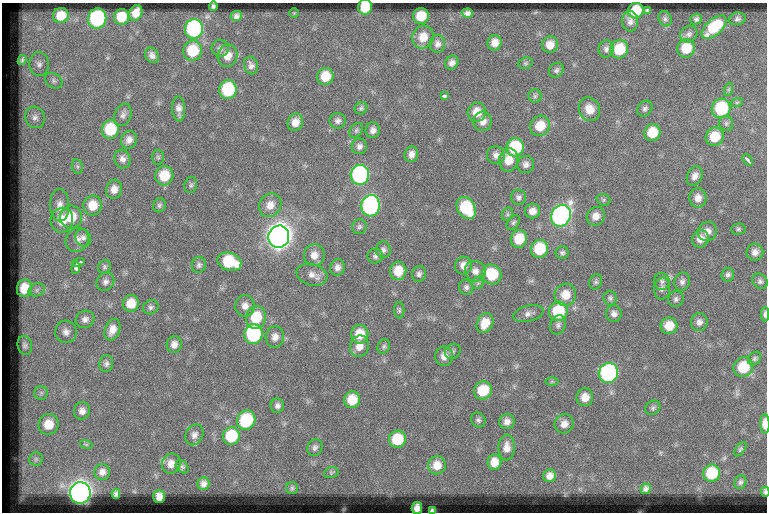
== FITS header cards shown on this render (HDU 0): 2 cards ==
NAXIS1  =                  765
NAXIS2  =                  510

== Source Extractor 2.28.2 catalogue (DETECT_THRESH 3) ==
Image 765 x 510 px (HDU 0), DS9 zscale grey, 1 PNG px = 1 image px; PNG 769 x 514 px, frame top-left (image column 1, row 510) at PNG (2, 3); each listed source drawn as its Kron ellipse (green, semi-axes under 4 px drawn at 4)
Background 56.7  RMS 6.1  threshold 18.4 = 3 sigma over >= 5 px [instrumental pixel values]
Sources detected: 202; all 202 listed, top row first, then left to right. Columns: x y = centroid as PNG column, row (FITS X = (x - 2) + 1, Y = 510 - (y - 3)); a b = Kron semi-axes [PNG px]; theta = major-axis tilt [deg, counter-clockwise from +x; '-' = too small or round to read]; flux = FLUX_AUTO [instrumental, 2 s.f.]
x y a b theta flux
213 6 4 3 - 810
365 7 7 7 - 13000
647 10 4 3 - 730
636 11 8 7 - 15000
136 13 8 6 64 4300
294 13 4 4 - 370
467 13 5 4 - 1500
61 15 8 7 - 7400
236 16 5 5 - 1400
421 16 8 7 - 9600
122 17 8 7 - 8800
97 18 10 9 - 59000
665 19 8 6 -68 1100
696 19 6 5 - 980
737 19 8 6 13 1100
630 21 10 8 -85 2000
714 27 15 8 41 17000
194 29 10 9 - 56000
689 34 9 8 - 1500
423 37 11 10 - 6500
495 43 8 7 - 3700
437 44 9 8 - 2100
550 45 8 8 - 4300
220 48 8 8 - 1400
686 48 9 8 - 11000
606 49 9 7 79 1500
619 49 9 8 - 14000
193 51 10 9 - 15000
152 55 8 6 -57 1700
228 56 11 10 - 4300
22 60 5 4 - 1000
452 63 7 6 - 1900
525 63 7 5 20 690
39 64 12 9 -88 2500
251 65 9 7 -71 1800
556 70 8 6 46 1100
325 76 8 8 - 9200
54 81 9 7 -34 1400
729 89 7 4 71 650
228 90 9 8 - 26000
444 96 4 3 - 1400
535 96 6 6 - 1000
737 102 6 4 19 660
361 108 7 6 - 850
721 108 10 9 - 26000
179 109 12 6 -87 2400
589 109 12 10 -62 5600
645 109 8 7 - 1200
477 112 10 9 - 6200
123 115 11 8 69 2000
35 117 11 10 - 2500
338 121 8 8 - 1600
483 121 10 9 - 3400
295 122 9 7 67 3900
726 123 7 6 - 1100
540 126 11 9 56 8700
110 129 9 8 - 16000
356 130 8 6 50 950
373 130 8 7 - 2100
652 133 8 8 - 10000
715 137 9 8 - 10000
129 140 9 8 - 2600
359 146 8 7 - 1700
515 147 9 8 - 23000
411 154 8 6 75 2600
496 155 9 8 - 2200
158 157 7 6 - 730
122 159 9 8 - 2200
509 160 12 9 83 5600
747 160 6 3 -50 920
526 164 9 8 - 2000
77 166 7 5 -78 950
360 175 10 9 - 80000
164 176 10 9 - 10000
695 176 10 7 65 2700
191 185 8 6 78 980
114 189 9 8 - 3300
518 197 8 7 - 1400
698 198 10 8 -84 3400
603 200 7 5 -20 740
60 205 16 9 -89 3600
93 205 10 9 - 7400
159 205 7 6 - 910
270 205 12 10 56 4300
371 206 10 9 - 94000
466 208 12 8 -61 26000
533 211 8 7 - 3000
507 214 7 5 62 840
561 216 11 9 60 160000
596 216 9 8 - 3700
71 217 11 11 - 10000
62 220 12 11 - 7500
513 223 8 5 51 920
359 227 7 7 - 1200
738 229 7 5 2 850
707 231 10 9 - 3100
279 237 11 10 - 560000
83 238 9 7 -71 1400
519 239 9 8 - 10000
700 239 9 8 - 3800
77 240 13 11 52 3000
539 249 9 8 - 16000
383 250 8 7 - 1500
755 252 8 8 - 2700
562 253 6 6 - 1100
314 255 11 10 - 3900
375 256 7 7 - 1300
78 262 6 2 13 1100
229 262 12 9 -20 21000
199 265 8 7 - 1200
463 266 9 8 - 3000
104 267 7 6 - 910
337 267 8 7 - 2200
76 268 6 3 84 1900
398 271 9 8 - 8200
475 271 10 10 - 2800
419 274 8 7 - 1400
492 274 10 9 - 16000
312 275 16 10 -16 3600
728 275 7 6 - 1200
662 281 8 8 - 1400
760 281 8 7 - 1200
105 282 9 8 - 1700
596 282 8 6 67 950
682 282 9 7 69 1600
478 283 7 5 46 870
466 287 8 7 - 1300
24 288 9 7 77 8300
662 288 11 8 85 1700
37 290 8 6 23 1400
565 295 11 10 - 6600
610 298 7 6 - 1000
676 299 8 7 - 1400
131 303 8 8 - 6900
245 306 10 9 - 2900
151 307 8 7 - 1100
399 310 8 5 -89 840
558 311 10 9 - 19000
528 314 15 8 14 2100
614 314 8 8 - 2000
765 314 7 4 88 1300
256 317 11 10 - 12000
85 319 9 8 - 2000
699 322 9 8 - 2100
485 323 10 8 64 6500
558 325 10 7 67 1600
669 326 8 8 - 6700
112 330 11 7 70 3800
66 332 11 10 - 2700
253 334 10 9 - 45000
360 334 9 8 - 8500
275 337 11 9 85 2900
174 344 8 7 - 2600
25 345 9 7 -76 1400
359 346 11 9 71 4000
384 346 7 6 - 930
453 351 8 7 - 1200
444 356 9 9 - 3300
754 359 7 6 - 950
106 364 8 7 - 1300
743 367 10 9 - 14000
608 373 10 9 - 78000
552 381 6 4 1 590
483 390 9 8 - 12000
41 393 7 7 - 1200
585 397 9 8 - 4600
352 400 8 8 - 9000
277 406 7 7 - 1500
653 408 8 6 39 1000
82 411 9 8 - 2500
246 420 10 9 - 25000
478 420 8 7 - 1200
507 422 8 7 - 2300
48 424 10 10 - 8000
564 424 10 9 - 3100
765 424 10 4 -89 5500
194 435 11 8 65 2200
231 436 9 8 - 18000
397 439 8 8 - 14000
86 444 6 4 -19 550
315 447 8 7 - 1400
507 447 13 8 89 3500
740 449 8 4 53 770
36 459 7 6 - 990
494 462 8 7 - 5100
171 464 10 9 - 3500
437 465 9 9 - 5200
182 467 7 5 -48 800
102 472 8 7 - 2200
331 473 7 5 17 650
712 473 9 8 - 17000
550 476 6 6 - 2700
740 482 7 6 - 940
203 484 6 6 - 1800
292 488 6 6 - 720
646 489 5 5 - 1400
765 492 5 3 - 930
80 493 10 10 - 380000
116 494 5 4 - 930
159 496 7 6 - 2600
417 508 6 5 - 2400
432 511 4 3 - 820
At the frame edge (FLAGS 8, measured only in part): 5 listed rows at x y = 365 7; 765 314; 765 424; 765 492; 432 511